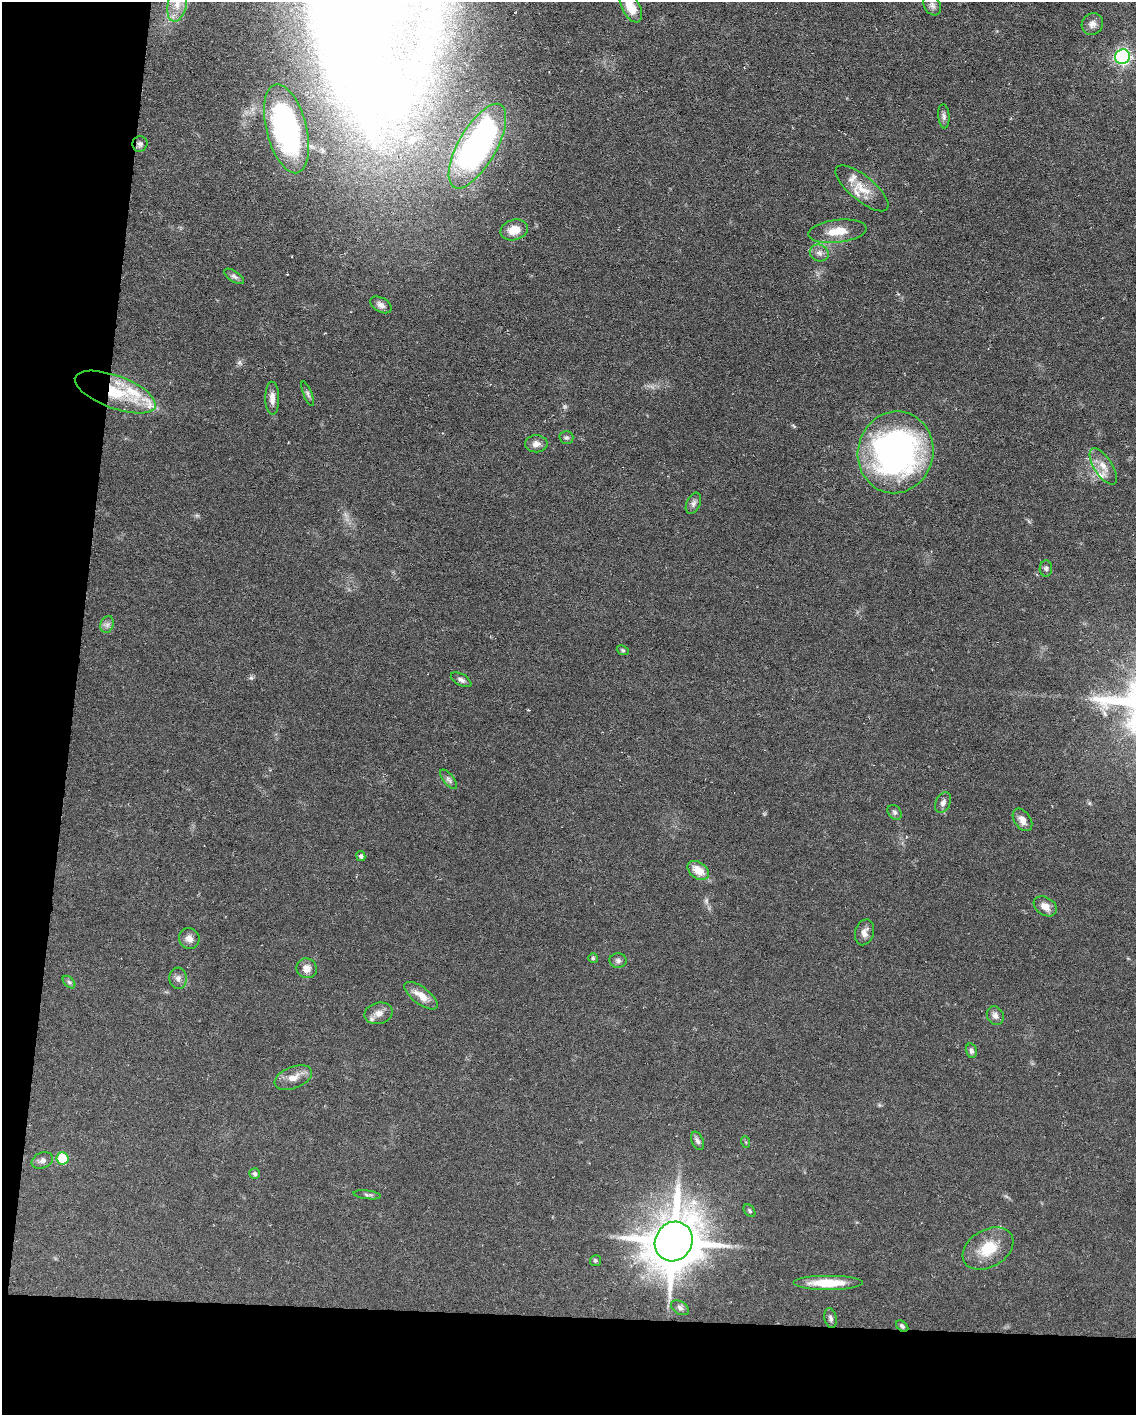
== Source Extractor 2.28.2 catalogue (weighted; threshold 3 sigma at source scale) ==
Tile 9 of 4 x 3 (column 1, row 3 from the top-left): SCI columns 1-1134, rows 217-1629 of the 4538 x 4560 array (HDU 1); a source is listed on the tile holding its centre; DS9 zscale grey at full resolution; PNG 1138 x 1417 px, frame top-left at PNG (2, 2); each listed source drawn as its Kron ellipse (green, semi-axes under 4 px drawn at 4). Shown black and unused: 13% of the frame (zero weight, under 3 of 6 exposures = <1% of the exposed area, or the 3 px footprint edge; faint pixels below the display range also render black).
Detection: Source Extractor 2.28.2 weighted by HDU 2 'WHT'; one run over the whole footprint, this tile lists its part. Background 0.106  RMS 0.0054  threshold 0.022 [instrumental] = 3 sigma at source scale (4.09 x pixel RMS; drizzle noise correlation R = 1.36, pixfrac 0.8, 0.05/0.05 arcsec/px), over >= 5 px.
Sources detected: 65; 1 cosmic-ray / hot-pixel residue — neither listed nor drawn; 4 inside a brighter listed object's ellipse — not listed separately; the other 60 listed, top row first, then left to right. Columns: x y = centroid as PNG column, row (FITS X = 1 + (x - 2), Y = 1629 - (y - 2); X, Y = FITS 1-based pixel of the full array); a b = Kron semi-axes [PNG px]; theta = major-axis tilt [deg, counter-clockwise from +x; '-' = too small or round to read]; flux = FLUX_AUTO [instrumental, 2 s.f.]
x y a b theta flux
177 4 18 9 78 6.9
932 5 10 8 -58 2
631 7 16 9 -62 9.9
1092 24 11 10 - 3.3
1123 57 7 7 - 89
944 116 12 5 -85 1.8
286 129 45 20 -76 76
140 144 8 7 - 1.5
477 146 47 19 60 160
862 188 33 12 -39 11
514 230 14 10 16 7.9
837 231 29 11 7 9.8
819 253 9 8 - 2.4
234 276 11 5 -34 1.5
381 305 11 7 -29 2.4
115 392 43 16 -20 28
308 394 13 4 -68 1.3
272 398 16 7 -89 3.4
566 437 7 6 - 1.2
536 444 11 8 -1 3.1
896 452 41 37 76 170
1103 466 21 9 -57 5.5
693 503 11 7 66 1.9
1046 568 8 6 89 1.4
107 624 8 6 69 1.7
623 650 6 4 -22 0.7
461 680 11 5 -28 1.7
448 779 11 5 -51 1.6
943 803 11 7 64 2
895 812 8 6 -52 1.3
1022 820 12 8 -55 3.8
361 856 5 4 - 1.2
698 870 12 8 -36 7.9
1045 906 12 9 -32 4.2
864 932 13 9 74 3.2
189 939 10 10 - 3.2
593 958 5 5 - 0.64
618 960 8 7 - 1.5
307 968 10 10 - 4.1
178 978 10 8 -87 2.4
69 982 7 4 -45 1
421 996 20 8 -37 6.5
378 1013 14 10 14 4.1
995 1016 10 8 -59 2.4
971 1051 7 5 -76 1.5
293 1078 20 10 22 5.5
697 1141 9 5 -66 1.6
746 1142 6 3 -70 0.59
63 1158 6 6 - 16
42 1160 11 8 21 2.1
255 1173 5 5 - 1.1
367 1195 14 4 -6 1.3
749 1211 7 5 -52 0.86
674 1241 20 18 59 2000
988 1248 27 18 30 16
595 1261 5 5 - 0.91
828 1283 35 7 0 15
680 1308 10 6 -33 1.6
830 1318 10 6 -78 1.6
902 1326 7 5 -39 0.98
Overlapping masked pixels (flux is a lower limit): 2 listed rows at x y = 115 392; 902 1326
Isophote crosses this tile's border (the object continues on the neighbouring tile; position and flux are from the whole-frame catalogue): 2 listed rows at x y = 177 4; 631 7